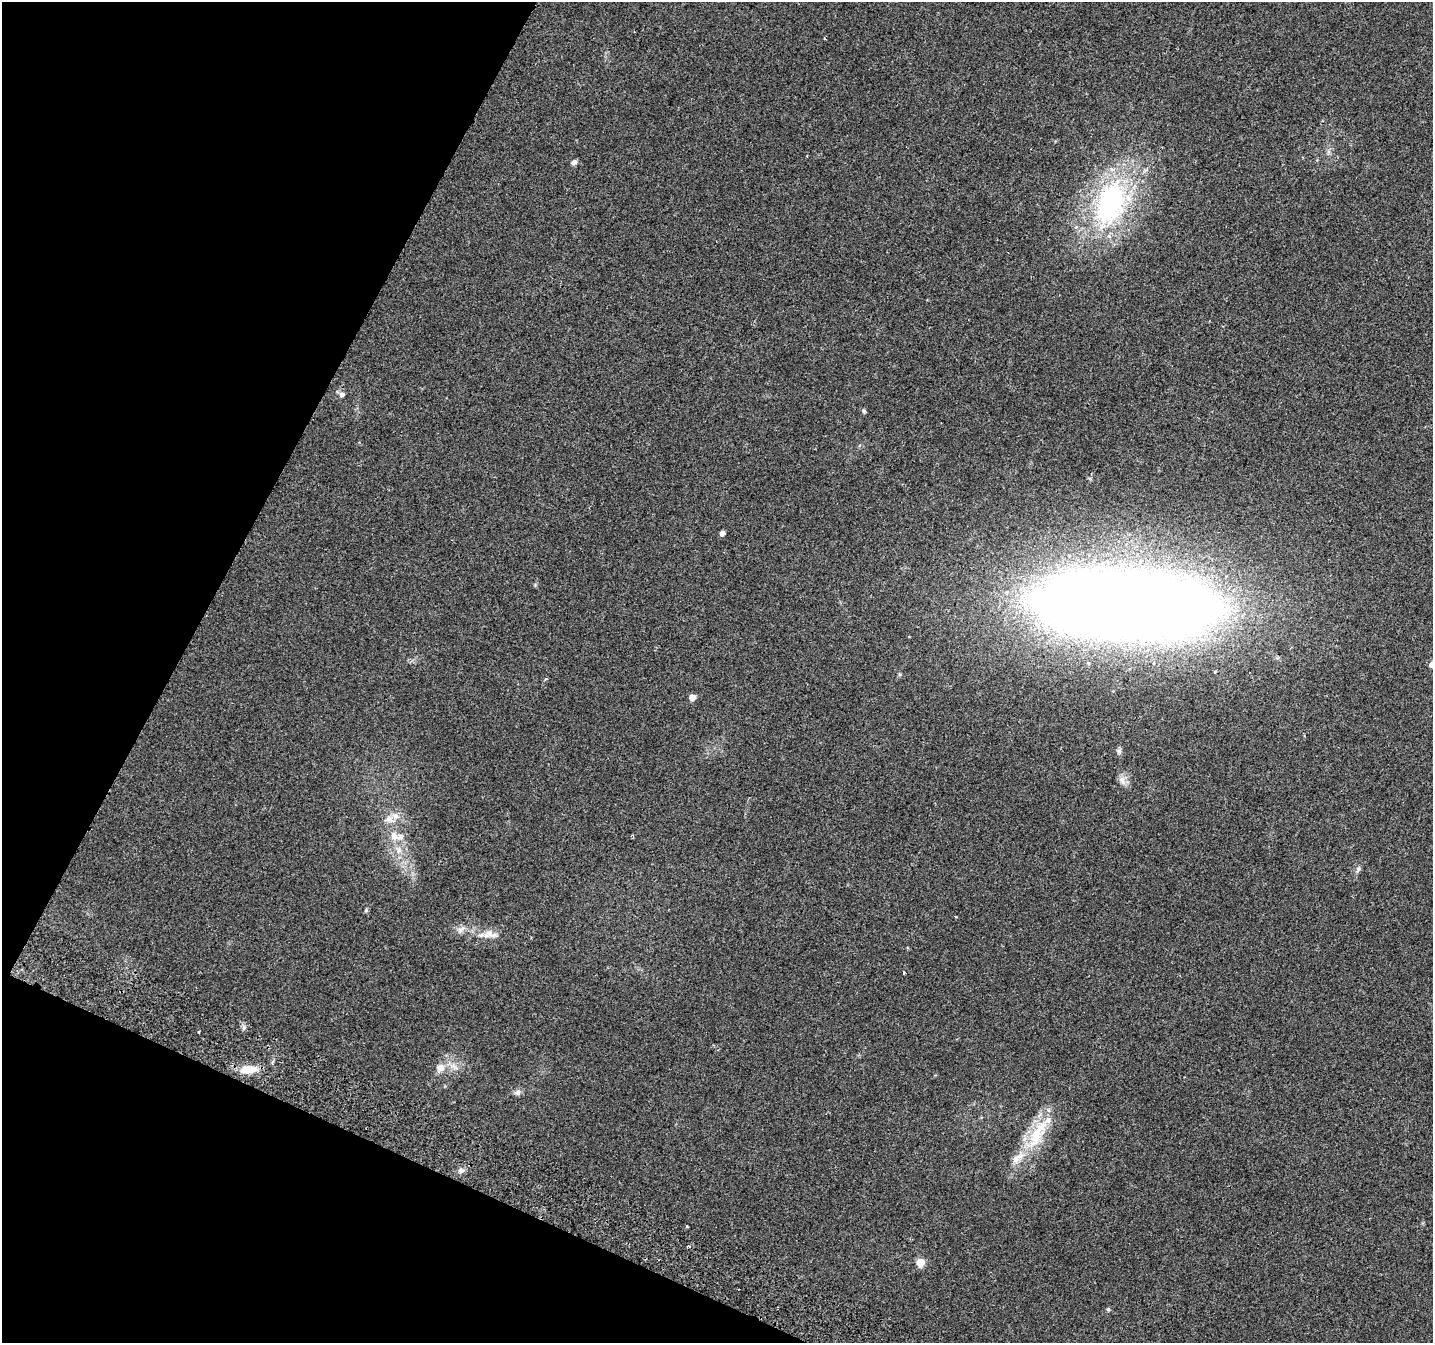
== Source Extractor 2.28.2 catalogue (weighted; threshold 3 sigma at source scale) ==
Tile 9 of 4 x 4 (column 1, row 3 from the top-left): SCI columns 38-1468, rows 1662-3002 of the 5790 x 5939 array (HDU 1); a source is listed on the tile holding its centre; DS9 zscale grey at full resolution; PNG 1435 x 1345 px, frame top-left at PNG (2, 2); no overlay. Shown black and unused: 22% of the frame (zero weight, under 2 of 3 exposures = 3% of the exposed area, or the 3 px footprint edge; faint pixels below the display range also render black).
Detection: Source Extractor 2.28.2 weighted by HDU 2 'WHT'; one run over the whole footprint, this tile lists its part. Background 0.0882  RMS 0.0083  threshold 0.0372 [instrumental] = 3 sigma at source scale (4.5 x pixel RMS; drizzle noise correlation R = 1.50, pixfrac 1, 0.0396/0.0396 arcsec/px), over >= 5 px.
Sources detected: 32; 2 cosmic-ray / hot-pixel residue — not listed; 3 inside a brighter listed object's ellipse — not listed separately; the other 27 listed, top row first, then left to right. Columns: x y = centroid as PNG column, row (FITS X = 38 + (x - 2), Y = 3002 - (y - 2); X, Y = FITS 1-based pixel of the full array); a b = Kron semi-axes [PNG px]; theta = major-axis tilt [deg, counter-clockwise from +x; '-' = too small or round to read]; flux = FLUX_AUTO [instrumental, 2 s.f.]
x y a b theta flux
574 162 8 5 42 2.4
1110 202 56 34 73 150
342 394 7 6 - 2.7
864 411 6 5 - 1.2
722 533 4 4 - 4.9
1127 605 162 58 -3 1700
1432 665 6 5 - 4.4
545 679 4 3 - 1.2
692 697 5 5 - 11
1119 751 8 6 -87 2.2
1122 780 15 7 -70 4.8
389 818 10 10 - 5.9
394 836 15 11 -55 9.3
1358 869 9 5 62 2.1
366 910 6 4 72 0.97
956 917 4 3 - 0.67
461 930 13 6 32 4.1
486 935 11 8 66 5.1
904 972 3 3 - 4.1
440 1068 12 11 - 6.8
248 1069 24 10 1 13
518 1092 7 7 - 2.9
1037 1134 53 16 62 40
461 1170 7 6 - 2.6
687 1227 3 2 - 1.2
920 1262 5 5 - 27
1108 1309 5 5 - 1.1
Isophote crosses this tile's border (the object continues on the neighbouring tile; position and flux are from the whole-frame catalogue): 1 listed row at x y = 1432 665
Unlisted compact peaks at least as high as the median listed source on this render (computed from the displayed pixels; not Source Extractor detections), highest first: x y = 244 1027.